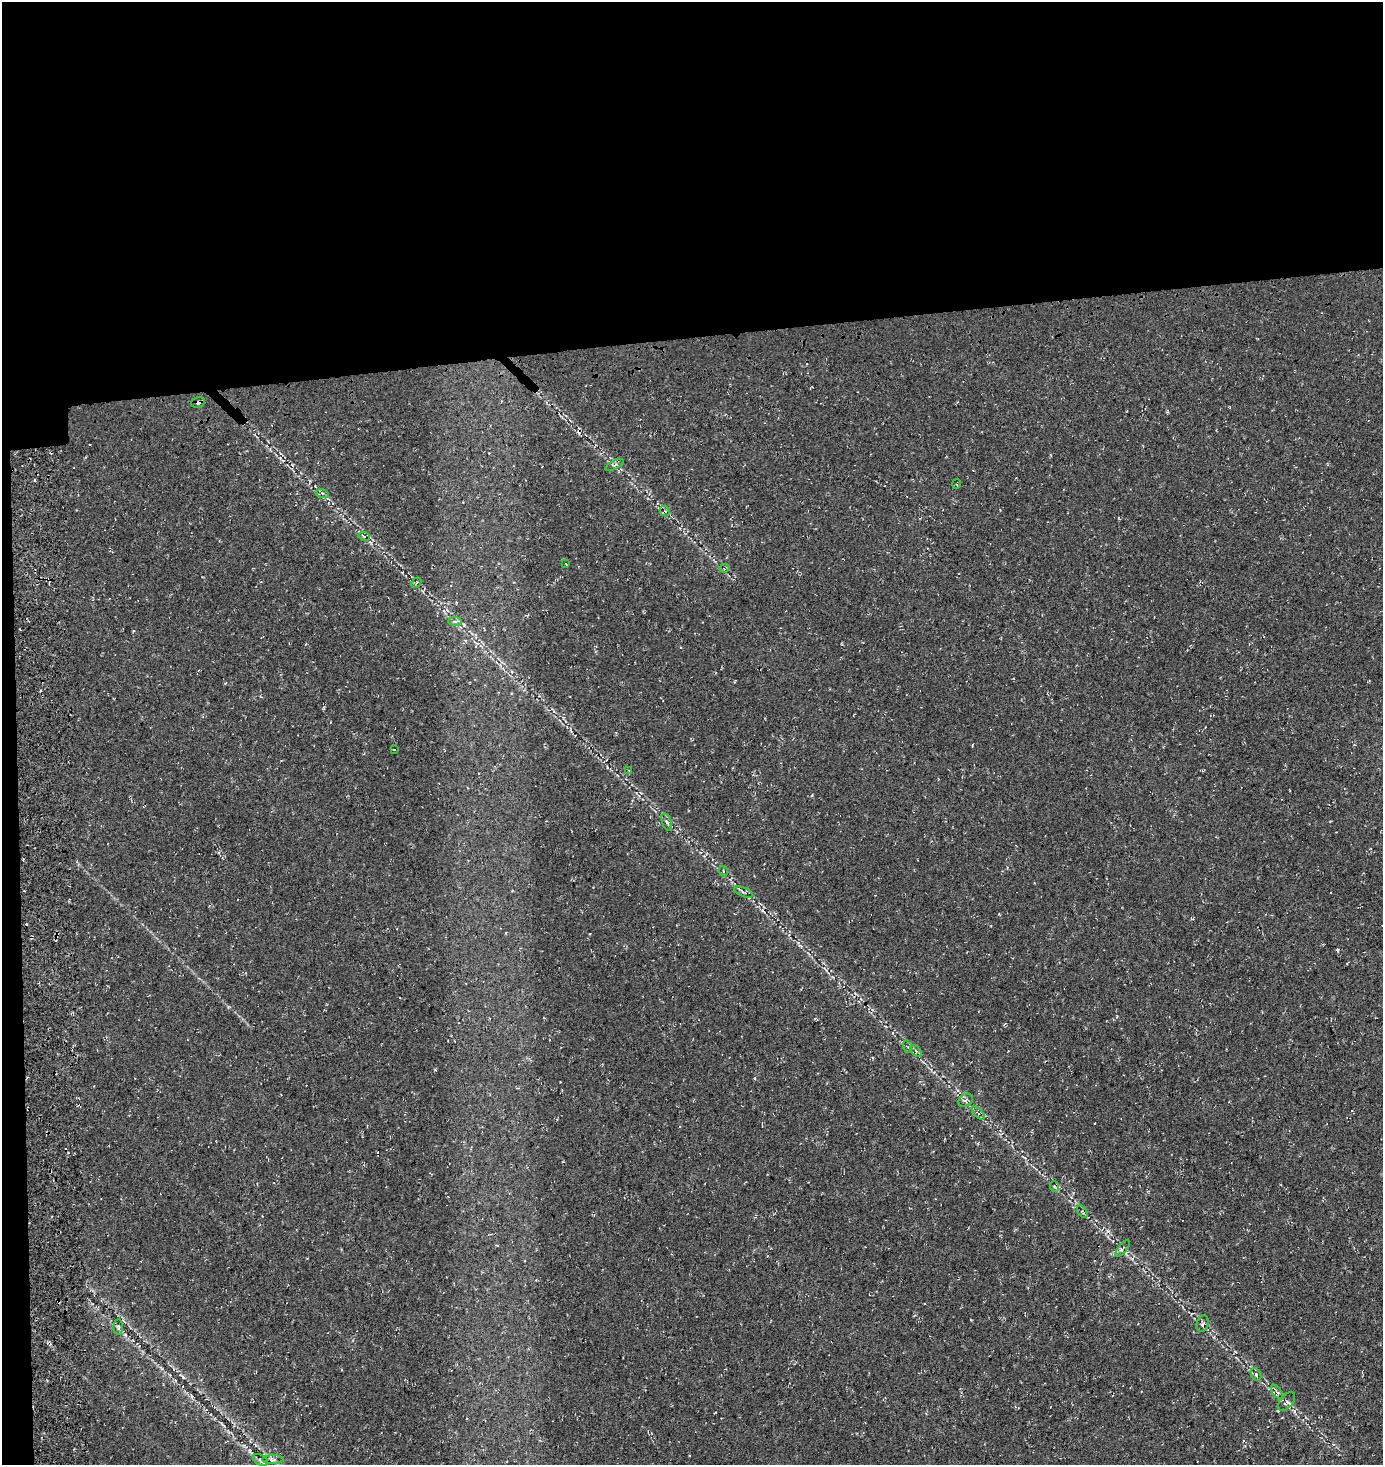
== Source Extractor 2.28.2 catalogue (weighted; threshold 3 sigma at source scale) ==
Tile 1 of 3 x 3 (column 1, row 1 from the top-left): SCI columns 180-1560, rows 3096-4558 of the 4461 x 4729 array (HDU 1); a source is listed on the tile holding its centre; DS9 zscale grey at full resolution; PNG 1385 x 1467 px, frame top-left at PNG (2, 2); each listed source drawn as its Kron ellipse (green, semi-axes under 4 px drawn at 4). Shown black and unused: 24% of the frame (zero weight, under 3 of 4 exposures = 13% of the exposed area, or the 3 px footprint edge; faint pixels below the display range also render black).
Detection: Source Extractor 2.28.2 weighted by HDU 2 'WHT'; one run over the whole footprint, this tile lists its part. Background 0.0444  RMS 0.0046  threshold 0.0206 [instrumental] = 3 sigma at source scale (4.5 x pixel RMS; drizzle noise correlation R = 1.50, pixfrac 1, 0.0396/0.0396 arcsec/px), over >= 5 px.
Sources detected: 35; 5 cosmic-ray / hot-pixel residue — neither listed nor drawn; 1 inside a brighter listed object's ellipse — not listed separately; the other 29 listed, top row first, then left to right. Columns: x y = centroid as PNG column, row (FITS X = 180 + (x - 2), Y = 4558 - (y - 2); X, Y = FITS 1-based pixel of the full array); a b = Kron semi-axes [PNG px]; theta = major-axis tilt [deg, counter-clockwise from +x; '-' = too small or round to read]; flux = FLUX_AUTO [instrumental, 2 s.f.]
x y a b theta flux
198 402 7 5 15 1.3
615 465 10 4 27 1.1
956 484 5 3 - 0.52
322 493 6 4 -19 0.84
665 511 5 4 - 0.83
364 536 6 4 -16 0.67
566 564 4 2 - 0.28
724 569 5 3 - 0.51
416 583 6 4 46 0.68
455 622 7 4 -1 1
394 749 3 2 - 0.3
629 771 3 2 - 0.32
667 822 9 4 -71 1.1
723 871 5 3 - 0.53
744 892 10 3 -23 0.9
908 1047 6 4 -72 0.76
916 1051 7 4 -47 1
966 1100 8 6 34 1.3
978 1113 8 4 -45 0.97
1055 1187 5 3 - 0.49
1082 1211 7 4 -58 0.76
1122 1248 10 3 49 0.84
1203 1324 8 6 71 1.2
118 1327 7 4 88 0.83
1256 1374 7 5 -66 0.92
1277 1392 8 4 -53 1.1
1287 1402 11 6 50 1.2
261 1460 8 5 -30 1.1
273 1460 11 4 1 1.1
Overlapping masked pixels (flux is a lower limit): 1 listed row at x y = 198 402
Unlisted compact peaks at least as high as the median listed source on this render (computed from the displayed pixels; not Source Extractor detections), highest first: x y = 435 1070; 607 767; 812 795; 971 1320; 1278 1411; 183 1377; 999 914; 1117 1016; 228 1007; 754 1078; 225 683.